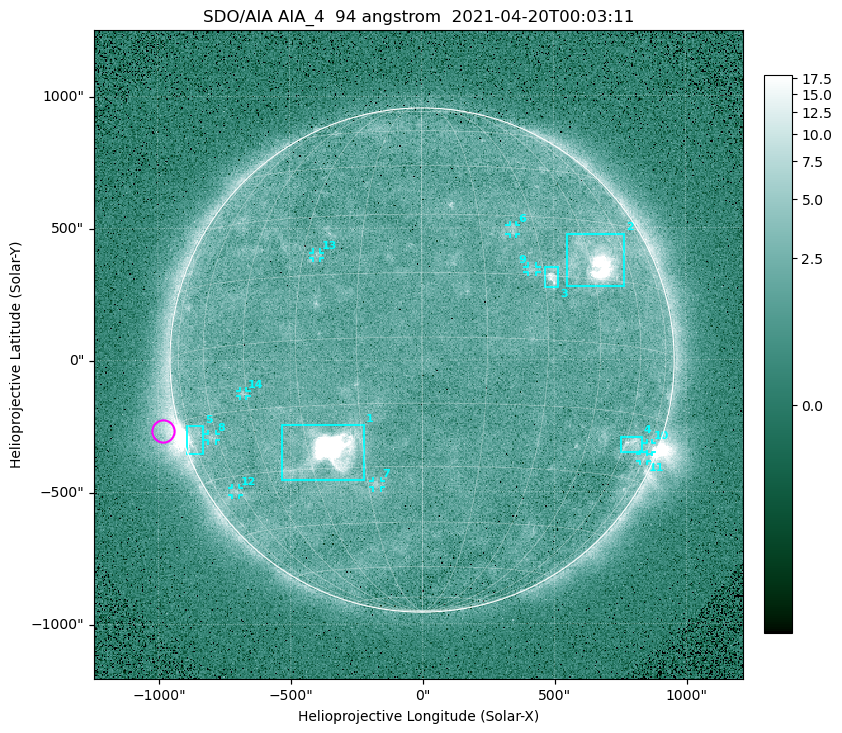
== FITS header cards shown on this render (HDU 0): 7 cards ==
TELESCOP= 'SDO/AIA '
INSTRUME= 'AIA_4   '
WAVELNTH=                   94
WAVEUNIT= 'angstrom'
DATE-OBS= '2021-04-20T00:03:11.13'
CTYPE1  = 'HPLN-TAN'
CTYPE2  = 'HPLT-TAN'

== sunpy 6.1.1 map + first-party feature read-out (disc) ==
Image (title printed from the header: SDO/AIA AIA_4  94 angstrom  2021-04-20T00:03:11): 512 x 512 px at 4.8 arcsec/px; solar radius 955 arcsec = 199 px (full disc in frame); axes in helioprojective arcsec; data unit not stated in the header (colour bar unlabelled)
Orientation: roll -0.138 deg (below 1 deg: not rotated)
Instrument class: DISC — disc imager (sunpy class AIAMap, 94 A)
Bright regions (active regions / flare kernels): reference = the median radial profile (limb darkening/brightening removed); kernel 5 px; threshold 5 sigma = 2.5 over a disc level ~1.78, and >= 1.15x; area >= 9 px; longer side >= 5 px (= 24 arcsec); searched inside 0.97 R_sun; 14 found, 14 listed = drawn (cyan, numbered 1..; 9 of them under ~33 arcsec drawn as corner ticks so the feature stays visible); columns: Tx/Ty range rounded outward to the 10 arcsec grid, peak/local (2 s.f.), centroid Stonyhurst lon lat
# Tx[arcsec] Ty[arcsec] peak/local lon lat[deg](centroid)
1 -540..-220 -460..-240 1085 -24 -26
2 550..770 280..480 48 +48 +20
3 460..520 270..350 6.7 +32 +15
4 750..830 -350..-290 4.2 +64 -22
5 -900..-830 -360..-250 6.4 -73 -19
6 330..360 470..510 2.8 +24 +26
7 -190..-160 -480..-450 3 -13 -34
8 -810..-780 -300..-280 2.9 -63 -20
9 400..440 330..360 2.8 +27 +16
10 850..870 -350..-310 2.8 +75 -22
11 820..850 -390..-360 2.2 +74 -24
12 -720..-690 -510..-480 2.7 -63 -34
13 -410..-380 390..410 2.6 -26 +20
14 -690..-660 -140..-110 2.9 -46 -11
Off-limb structures (1.02-1.3 R_sun): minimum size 50 px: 6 found; the strongest spans PA ~90..115 deg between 1.02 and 1.22 R_sun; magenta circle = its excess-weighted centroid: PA ~105 deg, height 1.06 R_sun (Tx ~-980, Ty ~-270 arcsec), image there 4.7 x the reference